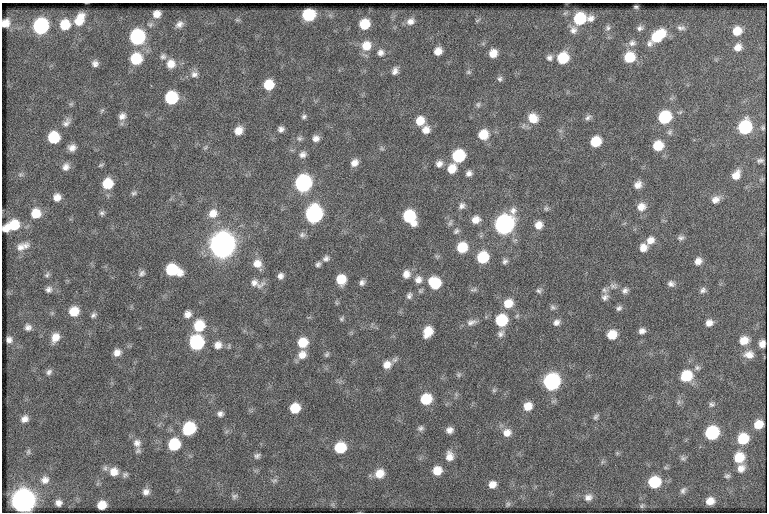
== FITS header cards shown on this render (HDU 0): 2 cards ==
NAXIS1  =                  765
NAXIS2  =                  510

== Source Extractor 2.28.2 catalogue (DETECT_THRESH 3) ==
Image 765 x 510 px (HDU 0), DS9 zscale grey, 1 PNG px = 1 image px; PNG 769 x 514 px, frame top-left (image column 1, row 510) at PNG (2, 3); no overlay
Background 51.1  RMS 6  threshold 18.1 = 3 sigma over >= 5 px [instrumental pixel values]
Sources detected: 206; all 206 listed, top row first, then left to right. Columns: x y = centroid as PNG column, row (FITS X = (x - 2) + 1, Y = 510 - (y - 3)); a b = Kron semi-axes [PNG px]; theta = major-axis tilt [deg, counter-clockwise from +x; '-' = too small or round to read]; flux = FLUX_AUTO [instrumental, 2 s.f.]
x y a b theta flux
636 7 3 3 - 420
157 14 7 6 - 3100
308 15 9 8 - 23000
591 18 9 7 40 2000
79 19 11 7 62 6500
579 19 9 8 - 21000
410 21 9 7 25 2400
5 23 7 6 - 3700
179 24 9 7 37 2000
364 24 8 8 - 10000
65 25 9 8 - 9200
41 26 10 9 - 60000
608 28 7 5 -77 920
640 28 7 6 - 1200
681 28 11 6 -5 1300
573 30 10 9 - 2200
737 31 9 8 - 5500
657 36 16 8 40 17000
137 37 10 9 - 57000
632 43 9 8 - 1700
366 46 11 10 - 6500
738 47 9 8 - 2800
438 51 7 6 - 3600
380 53 8 8 - 1800
493 53 7 7 - 4300
163 56 8 8 - 1300
629 57 9 9 - 11000
549 58 8 8 - 1600
563 58 9 9 - 14000
136 59 10 9 - 16000
95 64 7 7 - 1600
171 64 11 10 - 4400
395 71 9 6 71 1800
468 72 6 5 - 680
194 74 10 9 - 2000
500 79 7 6 - 1000
269 85 9 8 - 9600
171 98 9 8 - 26000
478 105 7 5 75 860
122 116 10 8 42 2200
304 117 7 6 - 960
664 117 9 8 - 25000
533 118 12 11 - 5900
588 118 9 6 34 1200
420 121 9 8 - 6100
66 123 14 8 55 2200
745 127 10 9 - 33000
763 128 5 3 - 480
281 129 7 6 - 1500
426 130 9 9 - 3300
238 131 8 7 - 4000
670 132 8 6 54 1000
483 135 9 9 - 8300
53 137 9 8 - 16000
299 138 8 7 - 1000
316 138 8 7 - 2200
595 142 8 8 - 11000
658 146 9 8 - 9800
205 147 7 4 45 660
72 148 8 7 - 2500
382 148 7 4 -45 640
302 155 9 8 - 1900
458 156 9 8 - 24000
760 160 7 4 11 920
354 163 9 7 46 2800
439 164 9 8 - 2100
101 165 8 4 24 620
66 167 10 8 66 2300
452 168 11 9 62 5400
469 173 7 6 - 1700
20 175 8 4 -8 740
736 175 11 8 56 3800
303 183 10 9 - 82000
107 184 9 9 - 10000
638 185 9 8 - 2700
134 193 8 6 9 900
57 197 7 7 - 3000
715 200 11 8 26 2600
462 206 9 7 47 1600
641 207 11 9 22 3700
546 208 7 5 -63 800
36 213 9 9 - 7300
102 213 7 6 - 930
213 213 12 11 - 4400
314 214 10 9 - 95000
409 217 11 9 -57 27000
476 220 10 8 18 3400
450 223 10 5 67 950
504 224 11 9 51 170000
14 225 9 9 - 9500
538 225 9 8 - 3600
6 228 7 6 - 3300
456 231 8 6 40 1100
302 235 8 7 - 1300
681 238 9 7 3 1200
650 240 11 8 44 3200
222 245 11 10 - 570000
20 247 15 10 33 3200
462 247 9 9 - 11000
643 248 9 8 - 3600
483 257 9 8 - 17000
326 258 9 8 - 1500
505 261 7 6 - 1200
698 261 8 7 - 2600
257 263 11 10 - 4000
318 264 6 5 - 1100
172 270 12 8 -16 21000
142 273 9 7 35 1300
406 274 10 9 - 3100
47 275 7 6 - 840
280 276 7 6 - 1800
341 279 9 8 - 8200
418 280 11 10 - 2900
256 283 18 8 -13 3400
362 283 7 6 - 1500
435 283 10 9 - 16000
671 284 9 7 -20 1600
613 286 11 8 -4 1700
49 289 8 7 - 1500
473 289 10 4 13 940
539 290 7 6 - 990
604 290 9 7 -51 1200
703 290 8 7 - 1300
625 291 9 8 - 1600
409 296 8 6 67 1300
605 297 10 8 33 1700
508 303 10 9 - 6100
553 307 8 6 -25 980
619 308 8 6 34 1200
74 311 9 9 - 7200
188 314 8 7 - 2500
93 315 8 6 40 1100
342 319 7 5 40 730
501 320 10 9 - 19000
471 322 15 8 19 2300
556 322 9 7 36 1900
709 323 9 8 - 2500
199 326 11 10 - 12000
28 327 8 7 - 1700
642 331 7 6 - 1900
428 332 10 8 64 7100
501 334 11 8 47 1800
612 335 9 8 - 6700
55 337 11 8 64 3900
9 340 5 5 - 1500
744 340 10 8 20 5000
196 342 10 9 - 45000
303 342 9 9 - 8800
762 344 6 5 - 2700
218 345 10 9 - 2900
117 352 8 7 - 2600
327 354 7 5 63 780
302 355 11 10 - 4000
749 355 12 9 -2 3300
387 365 11 10 - 3700
697 368 8 7 - 1200
49 372 9 6 50 1300
459 375 8 5 57 770
686 376 10 9 - 14000
551 382 10 9 - 79000
494 390 7 5 -45 730
426 399 9 8 - 12000
712 404 8 6 17 1100
528 406 9 8 - 4700
295 408 8 8 - 9100
220 414 8 7 - 1500
596 417 8 6 49 910
24 419 9 8 - 2300
758 424 8 7 - 5800
189 428 10 9 - 25000
420 428 8 6 12 1100
449 430 7 6 - 2100
507 433 11 10 - 3500
712 433 9 8 - 34000
743 439 10 9 - 13000
137 443 11 10 - 2600
174 444 9 9 - 19000
340 448 9 9 - 14000
138 451 8 7 - 1100
28 452 8 5 72 780
257 456 8 7 - 1200
449 456 11 9 90 3500
739 457 10 10 - 8900
683 458 8 6 -21 920
602 462 7 4 72 640
666 468 6 4 -19 500
741 468 10 9 - 2900
437 471 8 8 - 5500
114 472 11 10 - 4500
125 474 9 6 34 1100
379 474 10 9 - 5600
727 476 8 5 1 890
45 480 9 9 - 2400
274 480 9 6 12 1000
654 482 9 9 - 18000
492 484 7 7 - 2900
683 490 9 6 59 1200
146 492 8 8 - 2100
234 496 8 7 - 1100
588 497 11 9 23 2300
23 501 11 10 - 430000
710 501 7 6 - 3800
58 503 6 6 - 1800
508 504 6 6 - 660
102 505 8 7 - 5200
642 506 6 5 - 570
At the frame edge (FLAGS 8, measured only in part): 1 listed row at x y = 5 23